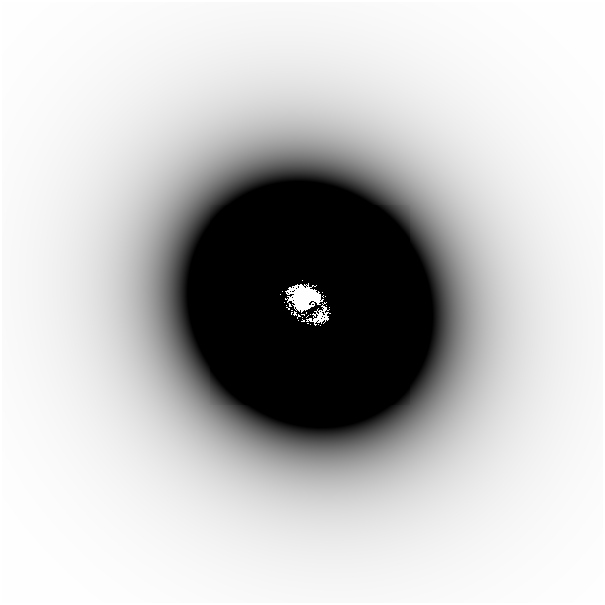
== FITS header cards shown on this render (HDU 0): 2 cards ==
NAXIS1  =                  601
NAXIS2  =                  601

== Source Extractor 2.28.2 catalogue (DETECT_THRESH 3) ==
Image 601 x 601 px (HDU 0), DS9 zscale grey, 1 PNG px = 1 image px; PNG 605 x 605 px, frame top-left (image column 1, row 601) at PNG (2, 2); no overlay
Background -2.63e-06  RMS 8.9e-07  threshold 2.66e-06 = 3 sigma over >= 5 px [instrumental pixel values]
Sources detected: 8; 3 with non-positive FLUX_AUTO (blend fragments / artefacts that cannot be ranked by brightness) are not listed; the other 5 listed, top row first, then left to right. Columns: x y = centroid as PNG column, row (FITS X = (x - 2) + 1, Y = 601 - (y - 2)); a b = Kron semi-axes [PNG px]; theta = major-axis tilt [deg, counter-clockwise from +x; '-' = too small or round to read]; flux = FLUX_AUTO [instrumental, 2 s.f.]
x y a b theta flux
304 299 16 15 - 42
295 313 3 2 - 0.034
320 316 7 5 -72 0.2
323 318 12 5 41 0.13
303 320 2 2 - 0.014
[3 non-positive-flux detections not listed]